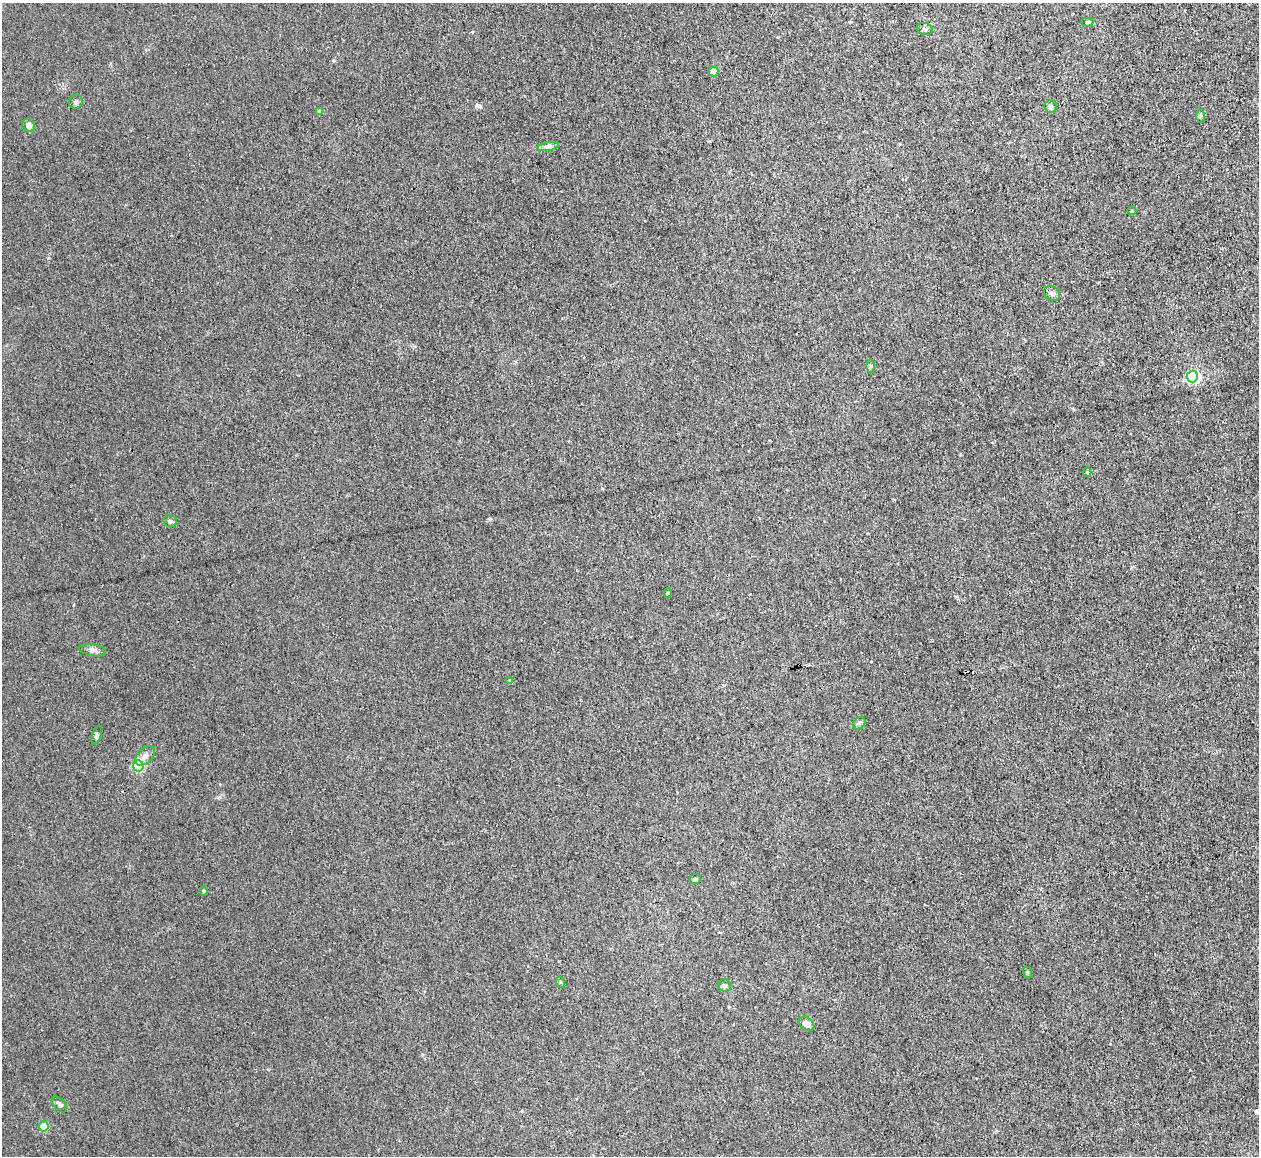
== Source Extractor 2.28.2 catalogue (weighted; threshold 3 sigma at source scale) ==
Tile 10 of 4 x 4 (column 2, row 3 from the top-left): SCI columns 1259-2515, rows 1290-2443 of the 5030 x 5006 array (HDU 1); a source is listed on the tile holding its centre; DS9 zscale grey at full resolution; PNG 1261 x 1158 px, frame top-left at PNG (2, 3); each listed source drawn as its Kron ellipse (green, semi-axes under 4 px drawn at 4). Shown black and unused: <1% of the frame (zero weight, under 3 of 4 exposures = <1% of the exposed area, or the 3 px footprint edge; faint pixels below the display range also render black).
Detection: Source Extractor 2.28.2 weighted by HDU 2 'WHT'; one run over the whole footprint, this tile lists its part. Background 0.0222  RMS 0.0058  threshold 0.0259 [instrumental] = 3 sigma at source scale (4.5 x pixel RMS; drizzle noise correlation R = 1.50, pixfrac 1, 0.05/0.05 arcsec/px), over >= 5 px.
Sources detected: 31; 1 cosmic-ray / hot-pixel residue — neither listed nor drawn; the other 30 listed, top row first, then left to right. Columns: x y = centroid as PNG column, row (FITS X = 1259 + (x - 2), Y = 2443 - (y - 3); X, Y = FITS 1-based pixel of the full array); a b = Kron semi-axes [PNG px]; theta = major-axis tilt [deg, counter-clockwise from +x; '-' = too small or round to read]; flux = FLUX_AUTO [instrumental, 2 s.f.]
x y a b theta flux
1087 22 6 4 0 0.65
925 29 8 6 -16 1.3
713 72 5 5 - 12
76 102 7 6 - 1.6
1050 107 6 6 - 2.3
320 112 4 4 - 2.4
1200 116 6 4 90 0.96
28 125 7 6 - 3.1
548 146 11 4 11 1.7
1132 211 4 4 - 0.63
1052 293 8 7 - 2.1
870 366 6 4 -88 0.99
1192 377 6 5 - 100
1087 472 4 4 - 1.3
170 521 7 6 - 1.5
668 593 4 4 - 0.67
92 650 14 6 -10 2.3
510 681 4 3 - 1.1
859 723 7 5 45 1.2
97 735 9 4 72 1.1
145 756 12 7 43 2.8
138 766 5 5 - 67
695 879 5 5 - 1.3
203 891 5 3 - 0.65
1027 972 6 4 -71 0.7
560 982 5 3 - 0.61
725 985 6 6 - 1.4
806 1024 8 6 -38 3.9
59 1104 9 5 -46 1.7
44 1127 5 5 - 24
Unlisted compact peaks at least as high as the median listed source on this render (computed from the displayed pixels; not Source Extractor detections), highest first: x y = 480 106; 489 519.